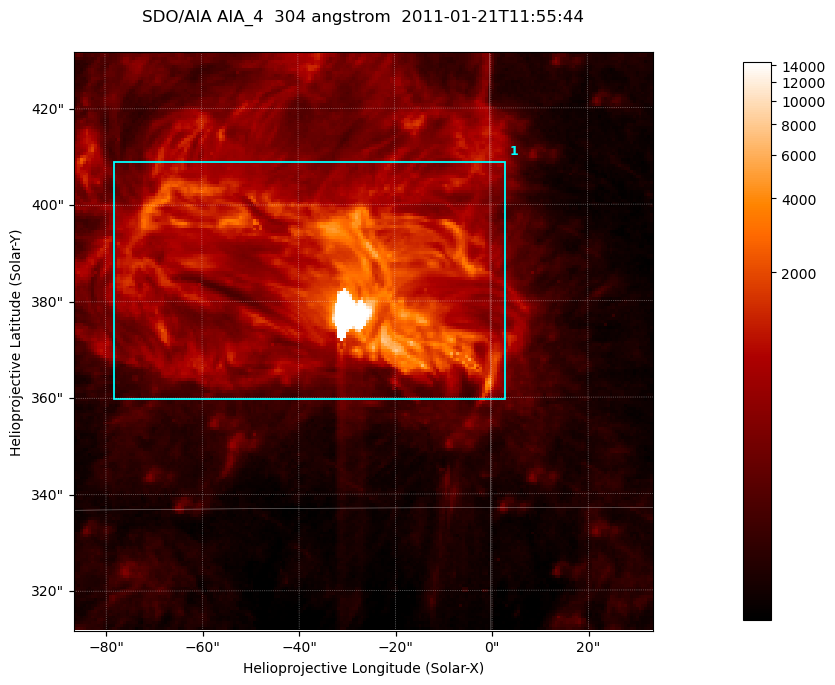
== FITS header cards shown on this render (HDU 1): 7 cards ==
TELESCOP= 'SDO/AIA '           / For AIA: SDO/AIA
INSTRUME= 'AIA_4   '           / For AIA: AIA_ATA1, AIA_ATA2, AIA_ATA3 or AIA_AT
WAVELNTH=                  304 / [angstrom] Wavelength
WAVEUNIT= 'angstrom'           / Wavelength unit: angstrom
DATE-OBS= '2011-01-21T11:55:44.124' / [ISO] Date when observation started; ISO 8
CTYPE1  = 'HPLN-TAN'           / CTYPE1; Typically HPLN
CTYPE2  = 'HPLT-TAN'           / CTYPE2; Typically HPLT

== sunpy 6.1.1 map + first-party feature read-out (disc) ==
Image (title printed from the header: SDO/AIA AIA_4  304 angstrom  2011-01-21T11:55:44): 200 x 200 px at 0.6 arcsec/px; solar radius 975 arcsec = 1625 px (partial field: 0.5% of the solar disc is inside the frame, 100% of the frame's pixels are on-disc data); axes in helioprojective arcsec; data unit not stated in the header (colour bar unlabelled)
Orientation: roll -0.132 deg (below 1 deg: not rotated)
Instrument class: DISC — disc imager (sunpy class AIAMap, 304 A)
Bright regions (active regions / flare kernels): reference = the on-disc median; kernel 3 px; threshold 5 sigma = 851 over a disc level ~191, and >= 1.15x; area >= 40 px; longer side >= 3 px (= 1.8 arcsec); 1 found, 1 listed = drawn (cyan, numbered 1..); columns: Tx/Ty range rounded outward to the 2 arcsec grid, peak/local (2 s.f.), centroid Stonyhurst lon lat
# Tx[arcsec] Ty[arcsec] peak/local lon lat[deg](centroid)
1 -78..4 358..410 81 -2 +18